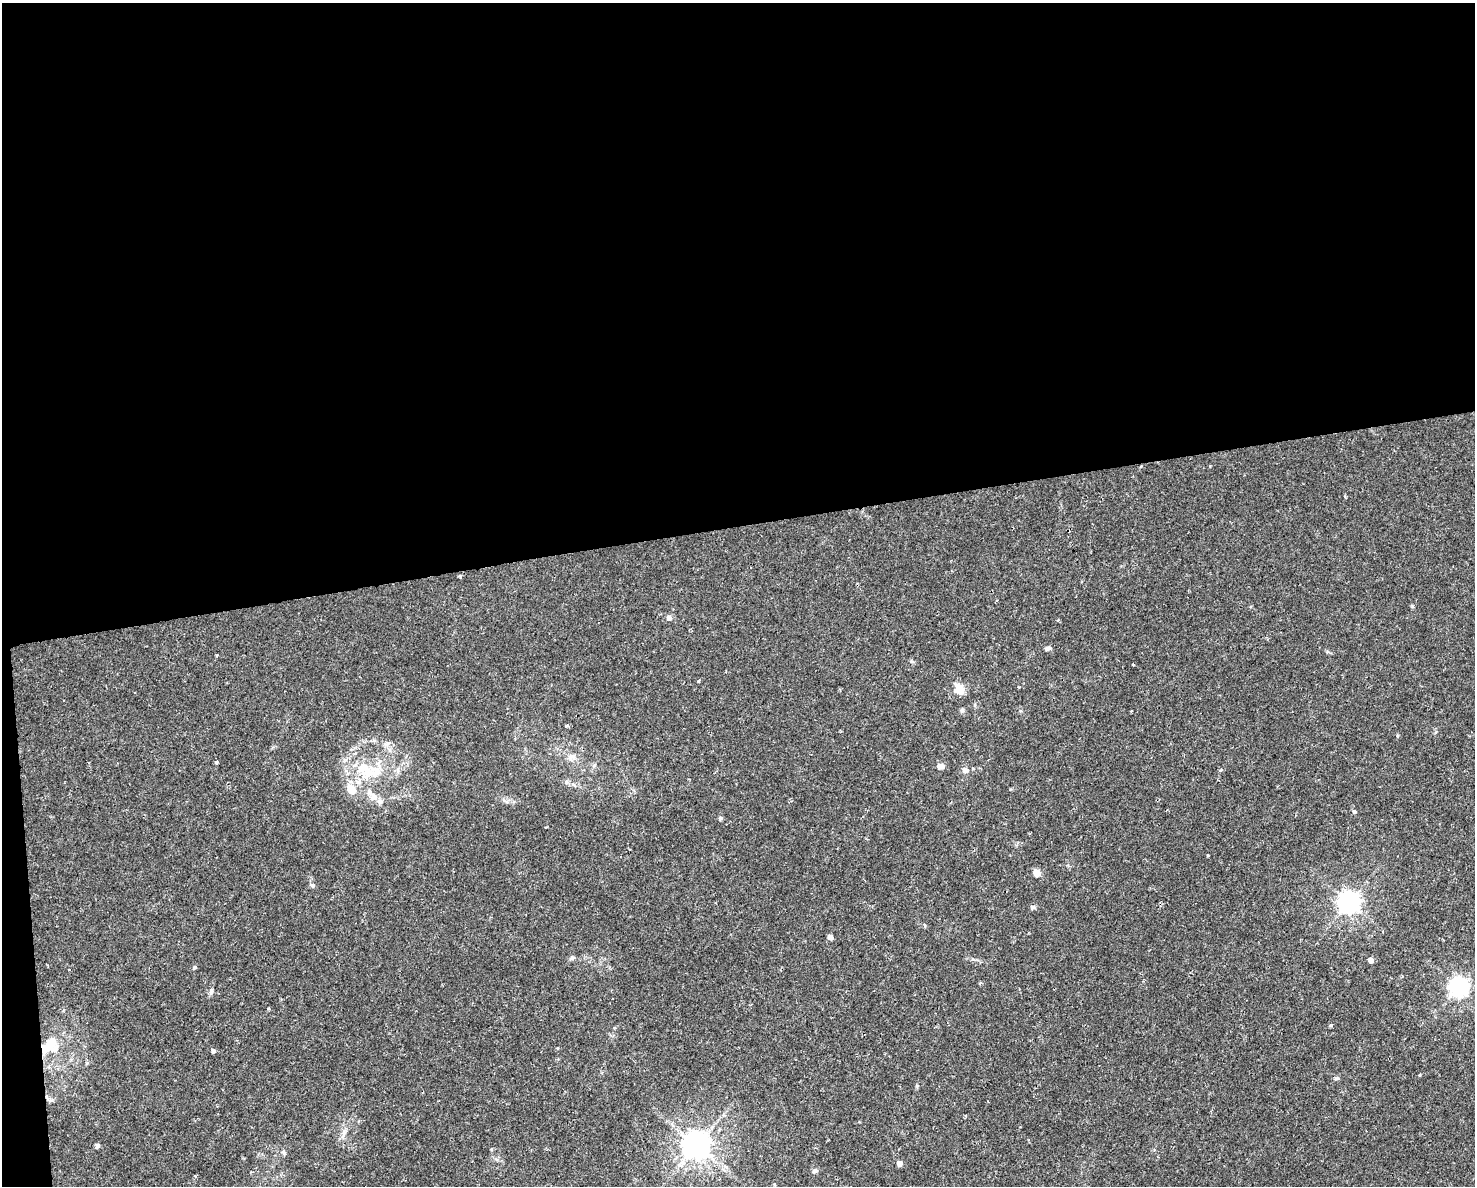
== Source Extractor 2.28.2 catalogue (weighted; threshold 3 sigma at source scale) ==
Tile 1 of 3 x 4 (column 1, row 1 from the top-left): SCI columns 62-1534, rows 3551-4734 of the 4496 x 4734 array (HDU 1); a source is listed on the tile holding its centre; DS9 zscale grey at full resolution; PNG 1477 x 1188 px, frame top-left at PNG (2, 3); no overlay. Shown black and unused: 45% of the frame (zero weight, under 2 of 3 exposures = <1% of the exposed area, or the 3 px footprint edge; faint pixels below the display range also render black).
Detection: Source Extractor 2.28.2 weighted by HDU 2 'WHT'; one run over the whole footprint, this tile lists its part. Background 0.0143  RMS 0.0026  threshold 0.0117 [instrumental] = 3 sigma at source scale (4.5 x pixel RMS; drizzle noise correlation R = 1.50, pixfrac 1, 0.0396/0.0396 arcsec/px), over >= 5 px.
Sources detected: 53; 2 inside a brighter object's white glare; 1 cosmic-ray / hot-pixel residue — not listed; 2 inside a brighter listed object's ellipse — not listed separately; the other 48 listed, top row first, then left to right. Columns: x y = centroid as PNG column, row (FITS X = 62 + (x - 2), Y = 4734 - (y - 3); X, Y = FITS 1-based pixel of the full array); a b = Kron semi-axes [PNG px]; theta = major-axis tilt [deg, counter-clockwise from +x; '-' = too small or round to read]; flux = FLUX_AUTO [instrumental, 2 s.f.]
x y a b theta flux
460 577 4 3 - 0.48
669 618 5 5 - 1.5
1058 620 4 4 - 0.27
1047 648 7 4 18 0.8
217 655 3 2 - 0.34
911 661 6 4 -19 0.35
1133 664 3 2 - 0.28
699 681 3 3 - 0.41
1019 687 3 3 - 0.23
959 689 5 5 - 13
962 710 6 5 - 0.46
1131 711 3 2 - 0.48
566 726 3 3 - 0.65
1397 736 4 3 - 0.43
374 741 7 4 -2 0.45
570 758 10 6 84 1
216 762 3 3 - 1.2
594 765 8 3 45 0.37
940 766 9 7 -7 1.1
965 770 6 6 - 1.6
1220 770 6 4 27 0.44
368 773 18 15 37 6.6
566 782 6 5 - 0.52
351 789 13 9 -53 3.4
370 792 24 8 -73 2.8
380 801 9 8 - 1.1
1354 812 5 5 - 0.52
720 818 6 5 - 0.37
1037 873 5 5 - 4.5
313 885 6 6 - 0.65
1349 902 7 7 - 180
1032 907 5 5 - 0.73
830 937 4 4 - 1.6
572 958 8 5 21 0.54
1371 960 4 4 - 2.1
194 967 4 4 - 0.6
1459 987 7 7 - 130
211 991 10 5 81 0.73
1331 1025 5 3 - 0.43
51 1043 20 15 62 5.4
213 1051 4 4 - 0.82
1419 1075 4 3 - 0.23
1336 1078 7 3 19 0.36
98 1145 5 4 - 0.98
696 1145 8 8 - 360
284 1152 9 5 -70 0.54
899 1164 4 4 - 1.9
815 1171 8 6 15 0.68
Unlisted compact peaks at least as high as the median listed source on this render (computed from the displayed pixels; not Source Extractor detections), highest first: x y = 1412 606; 1208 855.